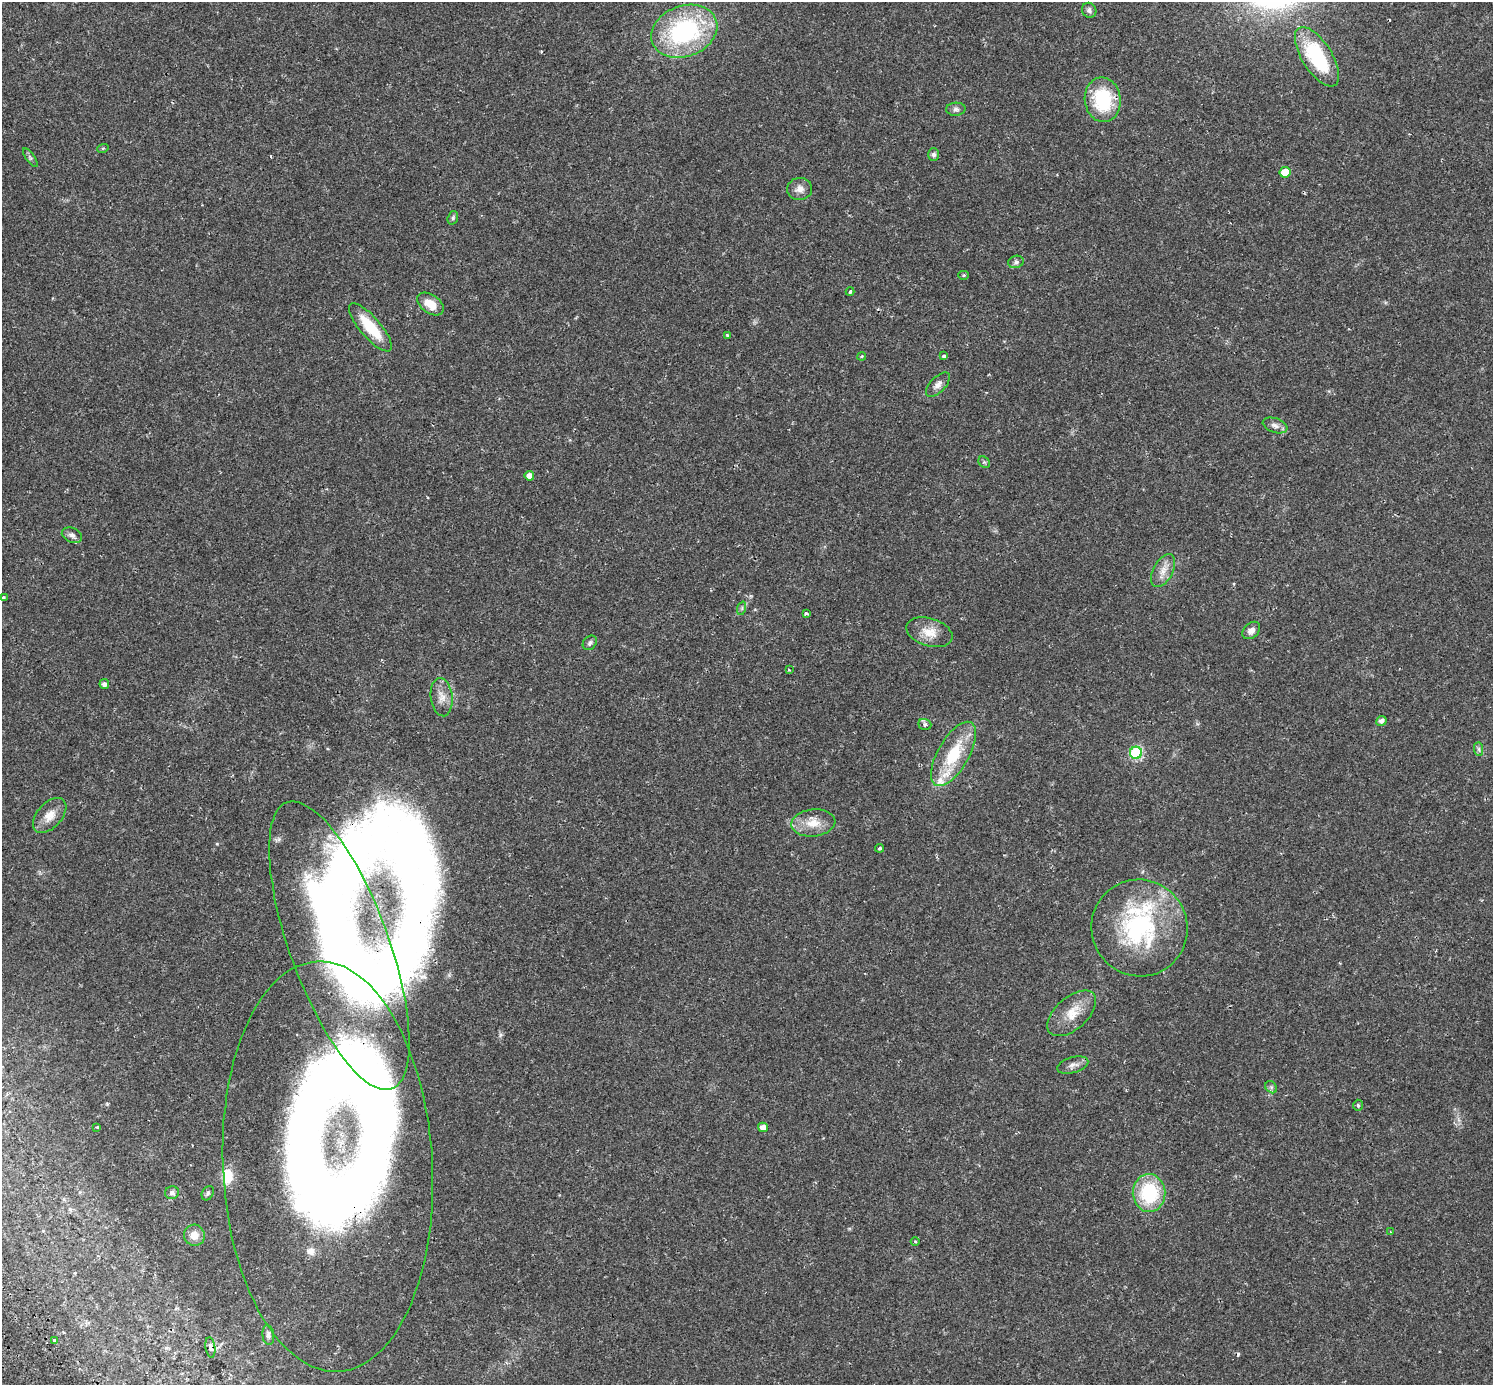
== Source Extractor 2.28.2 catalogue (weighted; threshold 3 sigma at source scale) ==
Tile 7 of 4 x 4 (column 3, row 2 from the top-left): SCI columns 3051-4541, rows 2997-4379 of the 6115 x 6057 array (HDU 1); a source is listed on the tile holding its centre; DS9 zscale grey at full resolution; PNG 1495 x 1387 px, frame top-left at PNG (2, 2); each listed source drawn as its Kron ellipse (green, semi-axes under 4 px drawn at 4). Shown black and unused: <1% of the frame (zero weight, under 2 of 3 exposures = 5% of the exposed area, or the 3 px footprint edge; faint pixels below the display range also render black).
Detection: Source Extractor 2.28.2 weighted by HDU 2 'WHT'; one run over the whole footprint, this tile lists its part. Background 0.0176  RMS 0.0027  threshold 0.0122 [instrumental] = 3 sigma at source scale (4.5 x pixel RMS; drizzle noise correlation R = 1.50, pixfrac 1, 0.0396/0.0396 arcsec/px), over >= 5 px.
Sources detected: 71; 3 inside a brighter object's white glare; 2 cosmic-ray / hot-pixel residue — neither listed nor drawn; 6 inside a brighter listed object's ellipse — not listed separately; the other 60 listed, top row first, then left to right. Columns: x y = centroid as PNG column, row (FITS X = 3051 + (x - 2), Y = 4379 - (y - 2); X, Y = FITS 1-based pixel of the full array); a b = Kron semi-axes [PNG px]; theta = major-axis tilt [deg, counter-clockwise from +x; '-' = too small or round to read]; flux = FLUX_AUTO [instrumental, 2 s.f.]
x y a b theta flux
1089 10 8 7 - 0.72
684 31 34 25 20 32
1317 57 34 15 -58 20
1103 100 22 18 -82 15
956 109 10 6 3 0.81
103 148 6 3 18 0.27
934 155 6 5 - 0.69
30 158 11 3 -54 0.47
1285 172 5 5 - 4.2
800 189 12 11 - 1.7
453 218 7 5 71 0.43
1016 262 8 6 16 0.58
964 275 5 4 - 0.35
850 292 4 4 - 0.66
430 304 15 9 -36 3.6
370 327 30 10 -49 8.9
727 335 3 3 - 0.28
862 356 4 3 - 0.23
944 356 3 3 - 0.7
938 385 15 7 46 1.3
1275 425 13 7 -19 1.2
984 462 6 5 - 0.42
529 476 5 4 - 1.4
72 535 10 7 -23 1
1163 571 18 9 62 2.5
3 598 3 3 - 0.52
742 608 7 4 72 0.45
806 613 3 3 - 1.4
1251 630 10 7 43 1.3
929 632 24 14 -17 4.1
590 643 8 6 47 0.69
789 670 3 3 - 0.2
104 684 5 5 - 0.85
442 697 19 11 -83 2.6
1381 721 5 5 - 1.2
925 724 6 5 - 0.63
1479 749 7 4 -89 0.52
1136 753 6 6 - 27
953 754 36 15 60 12
50 815 21 12 48 3.1
813 823 22 13 6 4.3
879 848 4 3 - 0.6
1139 928 49 48 - 33
339 946 153 49 -70 130
1072 1013 29 16 42 5.2
1073 1065 16 8 16 1.4
1271 1087 7 5 -46 0.52
1358 1105 5 4 - 0.42
97 1127 3 3 - 0.28
763 1127 5 4 - 1.7
328 1167 205 105 -87 330
172 1193 7 6 - 0.81
208 1193 7 5 61 0.5
1149 1193 19 16 -88 16
1390 1232 3 2 - 0.18
194 1235 10 10 - 2.5
915 1241 4 3 - 0.24
268 1335 10 6 -83 0.8
54 1341 4 3 - 2.3
210 1347 10 5 -81 0.7
Overlapping masked pixels (flux is a lower limit): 2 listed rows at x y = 339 946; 328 1167
Isophote crosses this tile's border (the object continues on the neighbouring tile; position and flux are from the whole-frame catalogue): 1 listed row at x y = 328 1167